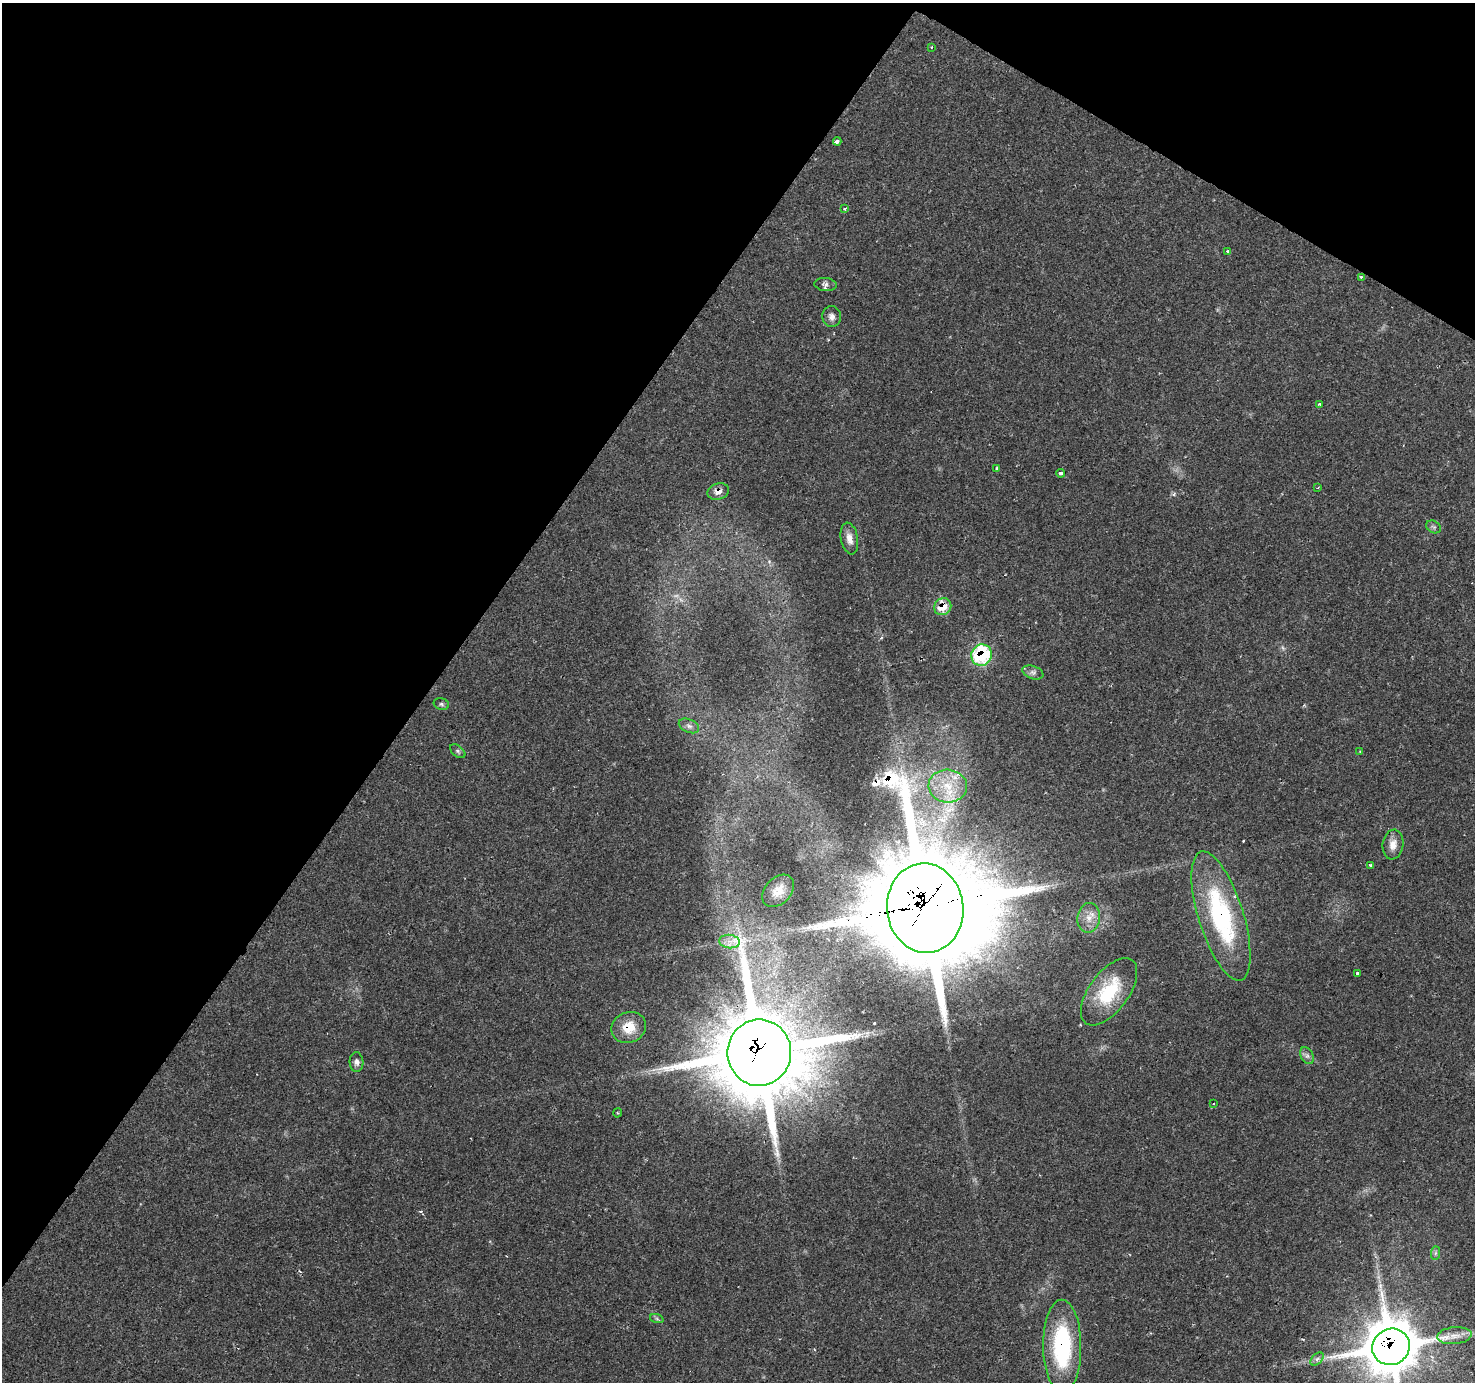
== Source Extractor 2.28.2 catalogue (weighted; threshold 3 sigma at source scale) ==
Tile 2 of 4 x 4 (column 2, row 1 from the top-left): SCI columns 1473-2945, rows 4326-5705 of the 5892 x 5956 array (HDU 1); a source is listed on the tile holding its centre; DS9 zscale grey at full resolution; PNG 1477 x 1384 px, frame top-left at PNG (2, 3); each listed source drawn as its Kron ellipse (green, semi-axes under 4 px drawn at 4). Shown black and unused: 34% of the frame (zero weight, under 2 of 3 exposures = <1% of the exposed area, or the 3 px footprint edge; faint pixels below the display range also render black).
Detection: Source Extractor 2.28.2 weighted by HDU 2 'WHT'; one run over the whole footprint, this tile lists its part. Background 0.0702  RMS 0.0048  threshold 0.0218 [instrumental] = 3 sigma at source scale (4.5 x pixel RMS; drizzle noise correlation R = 1.50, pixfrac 1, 0.0396/0.0396 arcsec/px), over >= 5 px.
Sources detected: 50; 1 too faint to see at this stretch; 5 cosmic-ray / hot-pixel residue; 1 long thin detection or spike segment (spike, bleed or trail) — neither listed nor drawn; the other 43 listed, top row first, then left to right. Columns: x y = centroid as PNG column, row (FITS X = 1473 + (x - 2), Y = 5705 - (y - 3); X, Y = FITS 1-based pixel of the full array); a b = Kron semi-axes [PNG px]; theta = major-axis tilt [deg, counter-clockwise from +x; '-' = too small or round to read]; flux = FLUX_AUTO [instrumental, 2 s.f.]
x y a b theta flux
931 47 3 2 - 1.1
837 142 4 3 - 6.4
845 209 3 3 - 1.4
1228 251 3 3 - 1.2
1361 277 3 3 - 0.76
826 284 11 6 -7 1.8
832 317 10 9 - 2.5
1319 404 3 3 - 0.52
997 468 4 3 - 0.55
1060 473 4 3 - 3
1318 488 3 2 - 0.63
718 492 11 8 19 3.5
1434 527 8 6 -34 1.1
849 538 16 8 -79 3.8
943 607 9 8 - 11
981 655 11 10 - 41
1033 672 11 6 -20 1.9
441 704 8 5 -17 1.1
689 726 11 6 -23 2
458 751 9 5 -39 1.1
1360 751 3 2 - 0.4
948 786 19 16 -4 15
1393 845 15 10 81 4.6
1370 865 3 3 - 2
778 891 18 13 46 7.3
925 908 45 38 -84 12000
1221 916 67 22 -72 67
1089 918 15 11 81 5.5
729 941 10 6 -8 3.1
1357 973 3 3 - 1.5
1109 992 39 19 53 25
629 1027 17 15 23 10
759 1053 33 32 - 5300
1307 1056 9 6 -63 1.6
357 1062 10 7 -87 1.9
1213 1104 3 3 - 1.1
617 1113 5 3 - 0.5
1435 1253 7 4 89 0.99
657 1319 7 4 -19 0.87
1454 1336 17 8 5 4.6
1062 1346 46 19 -89 55
1391 1347 19 18 - 2200
1317 1359 8 5 45 1.6
Overlapping masked pixels (flux is a lower limit): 9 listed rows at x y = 718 492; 943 607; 981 655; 925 908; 1221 916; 629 1027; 759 1053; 1062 1346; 1391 1347
Isophote crosses this tile's border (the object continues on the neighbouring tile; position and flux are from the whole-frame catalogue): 1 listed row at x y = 1391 1347